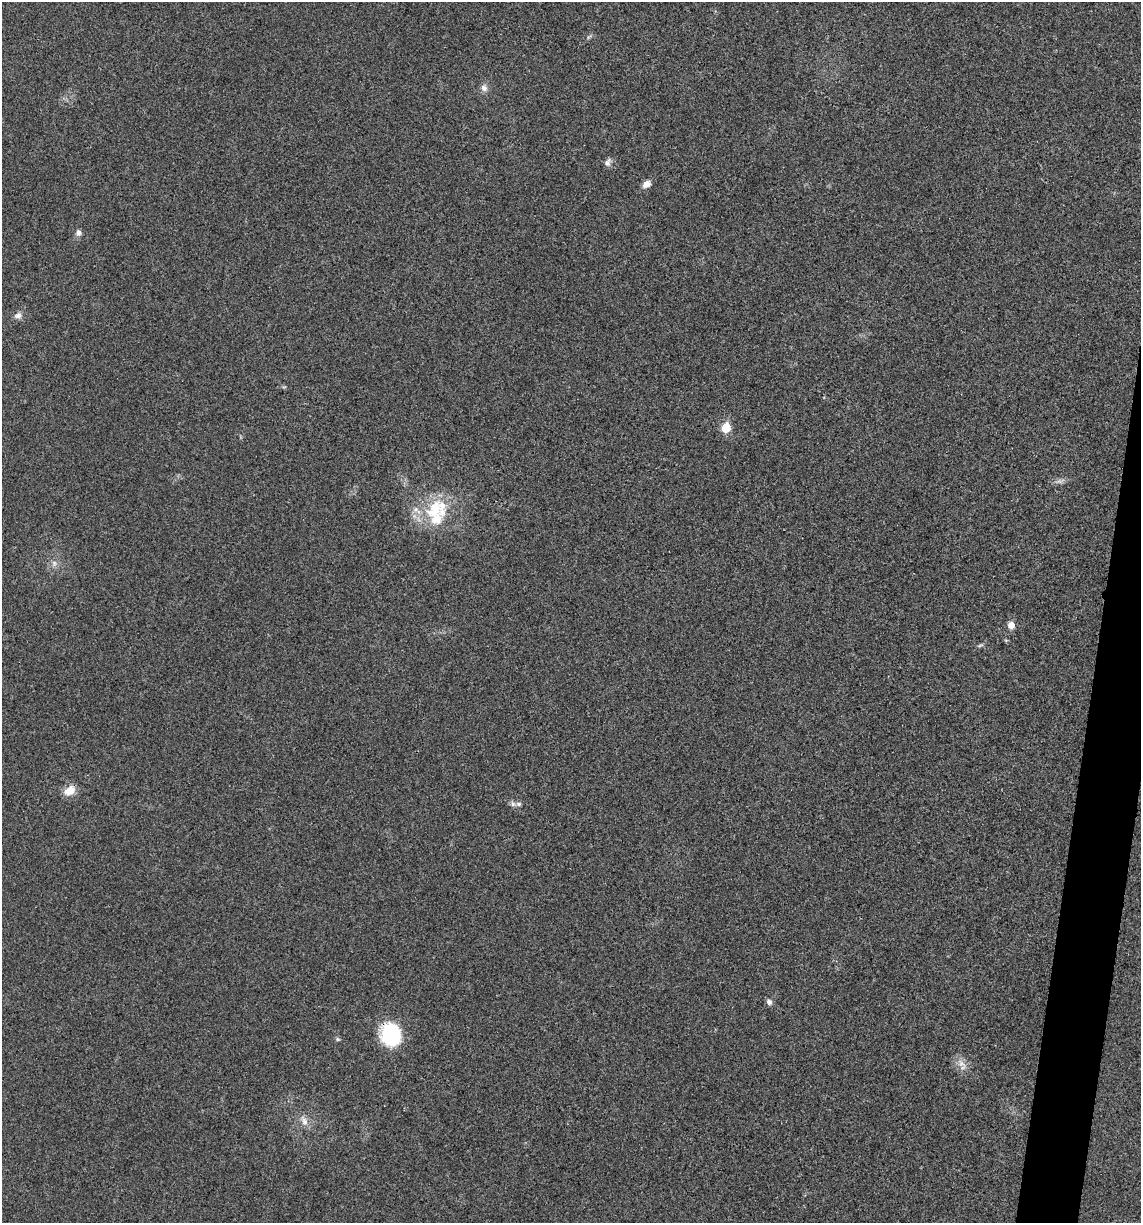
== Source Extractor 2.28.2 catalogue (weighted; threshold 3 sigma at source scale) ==
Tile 10 of 4 x 4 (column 2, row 3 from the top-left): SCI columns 1259-2397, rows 1229-2449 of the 4914 x 4897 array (HDU 1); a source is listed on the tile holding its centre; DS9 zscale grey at full resolution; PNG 1143 x 1225 px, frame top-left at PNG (2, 2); no overlay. Shown black and unused: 3% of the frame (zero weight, under 3 of 4 exposures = <1% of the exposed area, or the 3 px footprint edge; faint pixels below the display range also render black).
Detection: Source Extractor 2.28.2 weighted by HDU 2 'WHT'; one run over the whole footprint, this tile lists its part. Background 0.0202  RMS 0.0059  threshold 0.0265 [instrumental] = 3 sigma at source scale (4.5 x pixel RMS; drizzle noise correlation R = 1.50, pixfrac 1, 0.05/0.05 arcsec/px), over >= 5 px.
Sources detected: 19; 2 inside a brighter listed object's ellipse — not listed separately; the other 17 listed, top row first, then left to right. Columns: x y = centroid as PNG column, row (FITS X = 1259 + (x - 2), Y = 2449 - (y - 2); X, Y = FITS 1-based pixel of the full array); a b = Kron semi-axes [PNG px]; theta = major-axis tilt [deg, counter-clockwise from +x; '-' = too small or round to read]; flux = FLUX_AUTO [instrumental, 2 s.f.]
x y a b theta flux
484 88 10 9 - 2.5
607 162 10 8 63 2.2
646 184 10 7 36 3.5
78 233 9 7 -87 2
18 316 11 7 12 2.6
726 428 6 6 - 16
434 509 31 20 64 25
54 563 7 4 -89 1.5
1011 625 6 5 - 5.5
980 645 7 4 19 0.87
70 791 13 9 35 7.1
518 804 7 5 -22 1.6
769 1002 7 6 - 2
391 1034 22 20 -80 39
338 1039 5 5 - 0.92
961 1063 12 8 -35 3.9
304 1121 13 7 -61 3.5
Overlapping masked pixels (flux is a lower limit): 1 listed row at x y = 391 1034